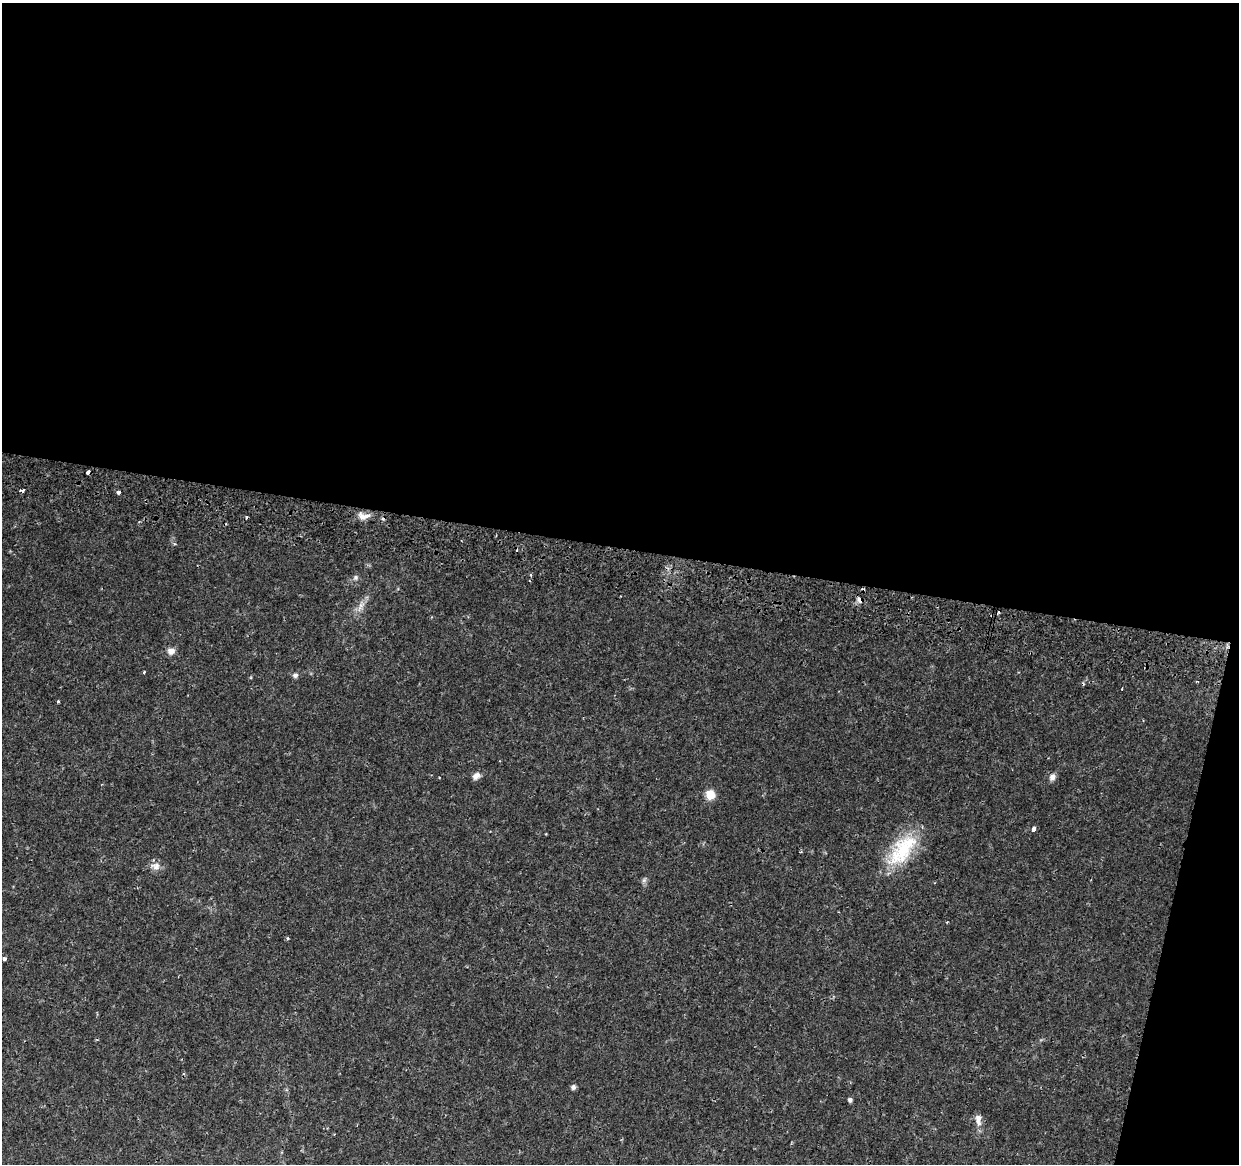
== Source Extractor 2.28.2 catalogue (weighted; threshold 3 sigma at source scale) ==
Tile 4 of 4 x 4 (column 4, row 1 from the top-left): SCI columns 3731-4967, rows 3817-4978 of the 4977 x 5249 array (HDU 1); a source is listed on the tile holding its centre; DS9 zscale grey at full resolution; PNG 1241 x 1166 px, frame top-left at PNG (2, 3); no overlay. Shown black and unused: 49% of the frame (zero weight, under 2 of 3 exposures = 3% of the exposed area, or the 3 px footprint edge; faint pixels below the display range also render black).
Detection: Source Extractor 2.28.2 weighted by HDU 2 'WHT'; one run over the whole footprint, this tile lists its part. Background 0.0373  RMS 0.0039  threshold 0.0177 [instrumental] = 3 sigma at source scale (4.5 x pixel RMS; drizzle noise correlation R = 1.50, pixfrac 1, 0.0396/0.0396 arcsec/px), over >= 5 px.
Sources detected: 29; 3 cosmic-ray / hot-pixel residue — not listed; the other 26 listed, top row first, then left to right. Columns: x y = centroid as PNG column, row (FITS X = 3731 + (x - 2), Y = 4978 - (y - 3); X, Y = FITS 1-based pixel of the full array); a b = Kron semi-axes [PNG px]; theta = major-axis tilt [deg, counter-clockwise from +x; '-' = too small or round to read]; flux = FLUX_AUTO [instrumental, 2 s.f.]
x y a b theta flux
88 473 4 3 - 3.3
23 490 4 3 - 4.3
119 492 4 3 - 1.3
363 516 15 8 0 3.1
246 517 3 3 - 0.93
139 521 4 3 - 0.33
356 577 7 6 - 0.95
860 600 5 3 - 4.7
360 607 15 4 69 2.1
171 651 8 7 - 2.4
144 672 3 3 - 0.66
295 675 7 6 - 1.1
58 702 3 3 - 1.3
476 776 10 7 43 1.9
1052 777 10 7 70 1.6
710 795 11 11 - 4.3
1033 829 4 3 - 5.3
903 850 46 25 50 23
800 852 4 3 - 0.36
156 866 13 10 -7 2.5
644 880 7 5 46 0.83
288 938 5 4 - 0.46
4 959 3 3 - 1.1
573 1087 7 6 - 1
850 1100 4 4 - 1.1
978 1120 16 8 -83 2.7
Overlapping masked pixels (flux is a lower limit): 4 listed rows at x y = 88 473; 23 490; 363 516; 860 600